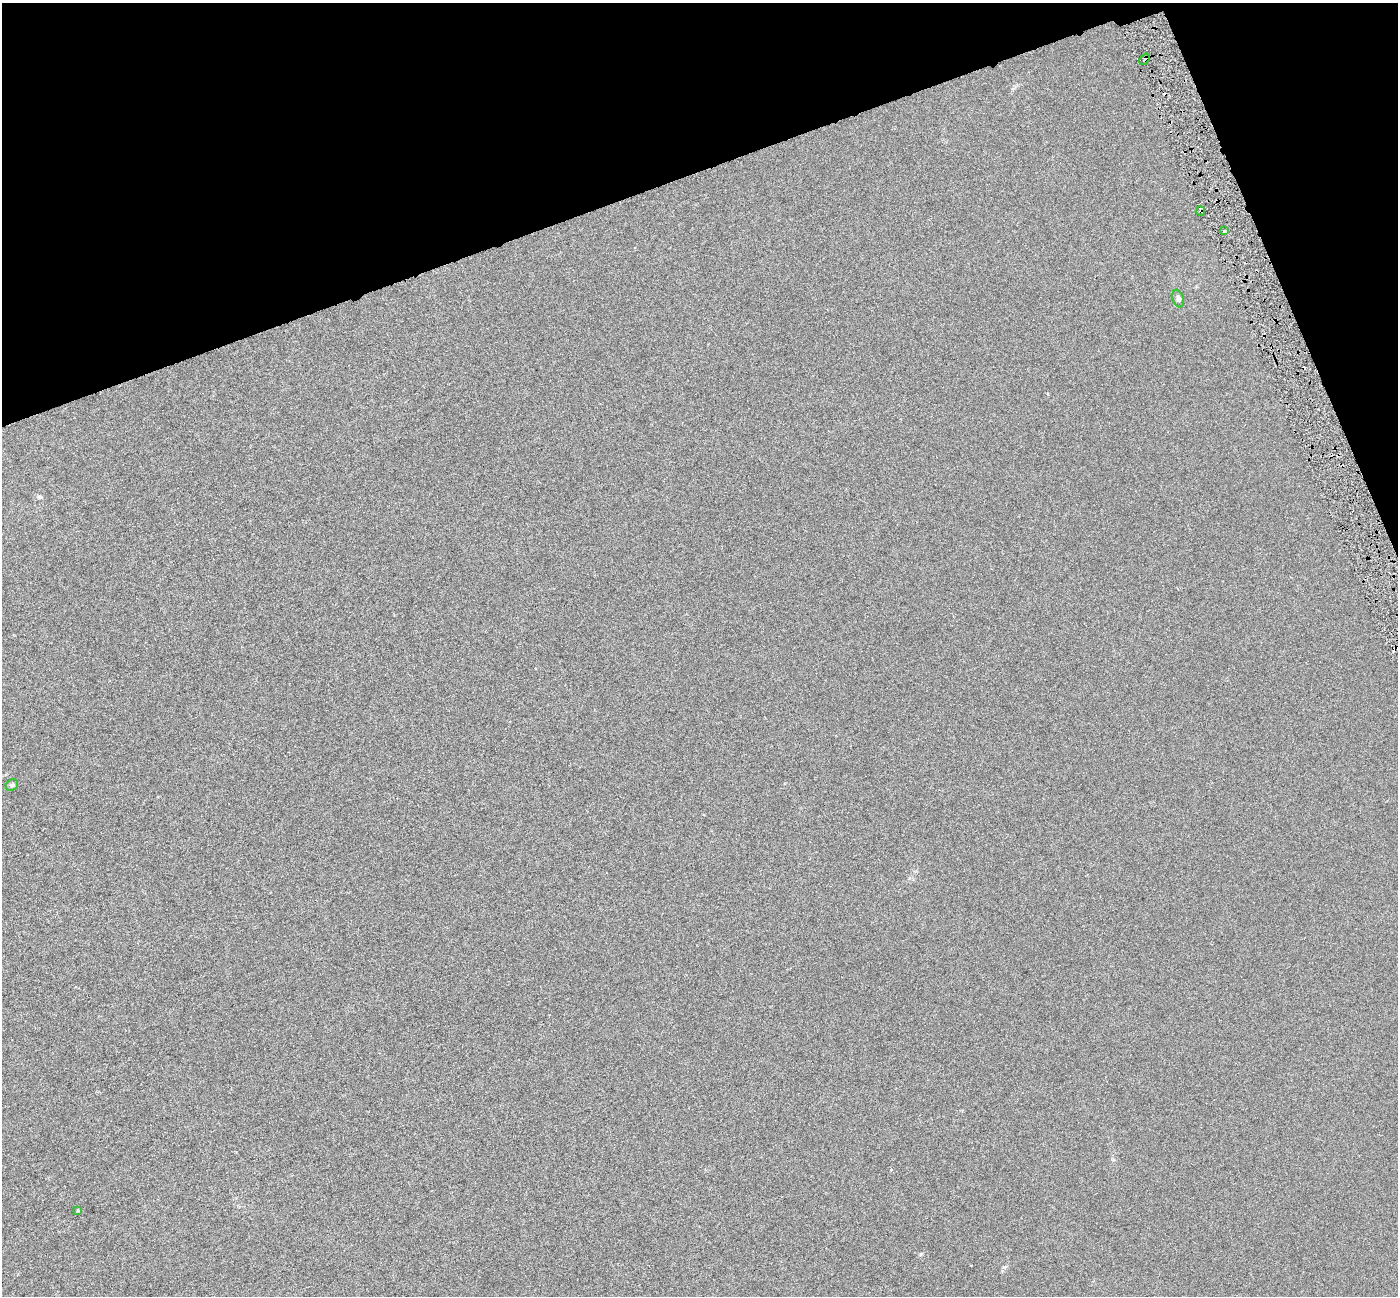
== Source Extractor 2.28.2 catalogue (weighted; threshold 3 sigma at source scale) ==
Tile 3 of 4 x 4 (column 3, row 1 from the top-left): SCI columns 2796-4191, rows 4027-5320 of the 5589 x 5407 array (HDU 1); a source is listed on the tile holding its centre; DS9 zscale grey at full resolution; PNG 1400 x 1298 px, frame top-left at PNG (2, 3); each listed source drawn as its Kron ellipse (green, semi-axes under 4 px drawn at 4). Shown black and unused: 17% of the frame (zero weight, under 3 of 6 exposures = <1% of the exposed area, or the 3 px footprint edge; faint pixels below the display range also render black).
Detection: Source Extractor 2.28.2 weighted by HDU 2 'WHT'; one run over the whole footprint, this tile lists its part. Background -4.04e-04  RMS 0.0024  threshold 0.00972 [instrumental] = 3 sigma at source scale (4.09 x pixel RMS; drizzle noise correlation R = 1.36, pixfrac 0.8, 0.0396/0.0396 arcsec/px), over >= 5 px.
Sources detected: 9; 3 cosmic-ray / hot-pixel residue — neither listed nor drawn; the other 6 listed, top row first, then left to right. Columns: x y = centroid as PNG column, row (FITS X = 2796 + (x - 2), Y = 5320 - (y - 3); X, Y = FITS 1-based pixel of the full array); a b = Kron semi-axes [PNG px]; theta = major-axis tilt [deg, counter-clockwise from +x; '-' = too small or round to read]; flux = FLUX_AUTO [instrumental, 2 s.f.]
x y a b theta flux
1145 59 6 3 49 0.49
1201 211 5 4 - 0.35
1224 231 3 2 - 0.22
1178 299 9 5 -72 0.49
12 785 6 5 - 0.35
78 1210 4 4 - 0.22
Overlapping masked pixels (flux is a lower limit): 2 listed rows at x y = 1145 59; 1201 211